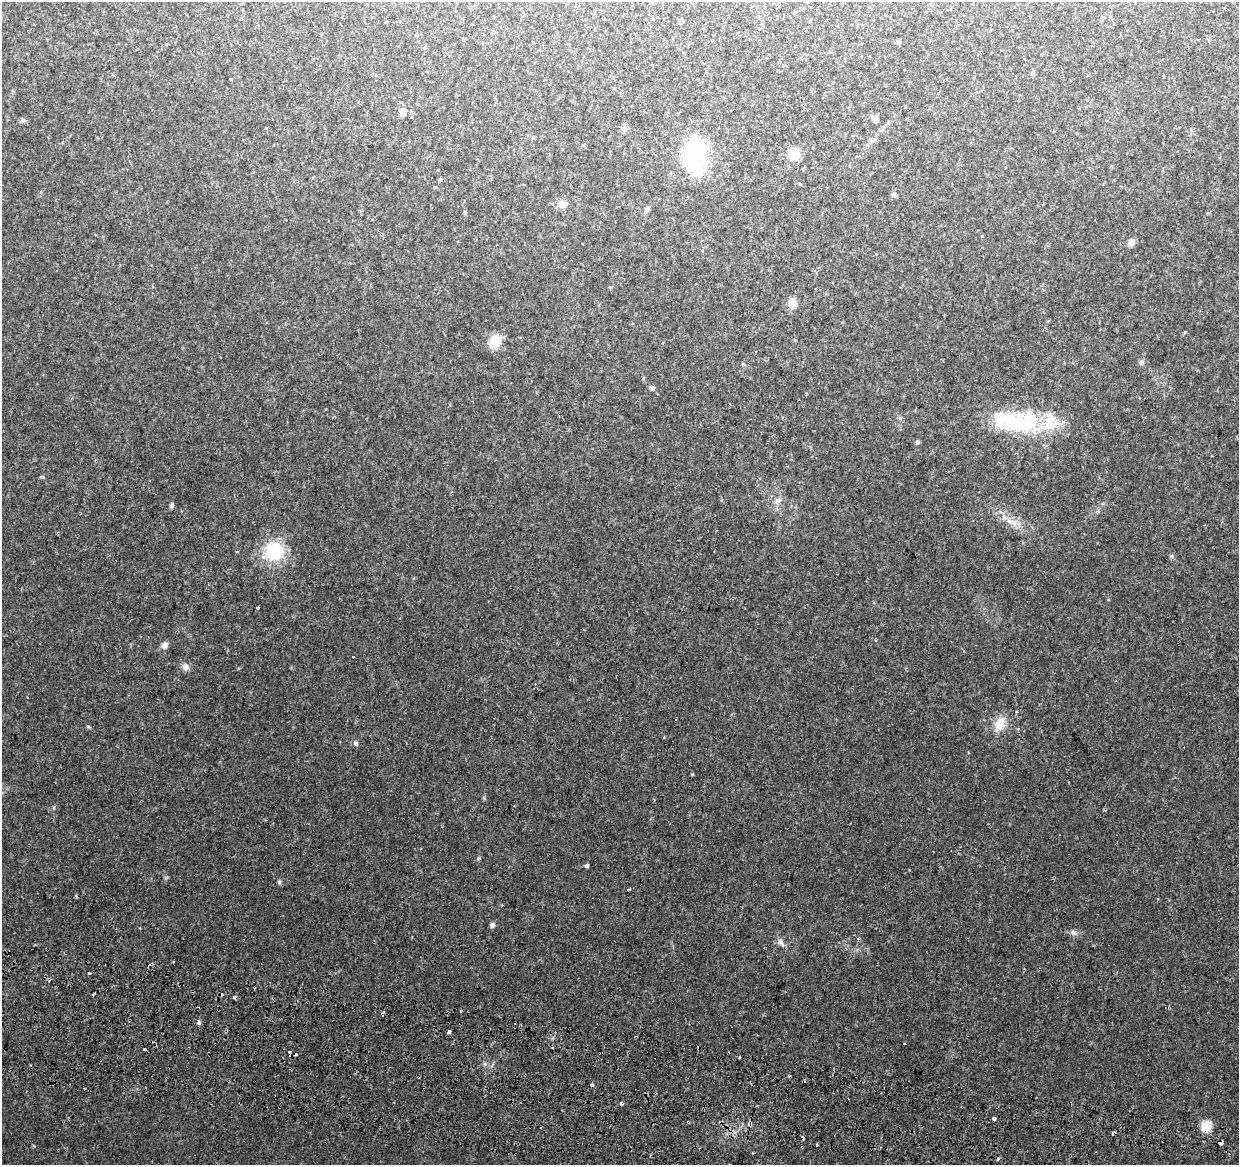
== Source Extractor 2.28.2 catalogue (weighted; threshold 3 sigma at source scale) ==
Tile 6 of 4 x 4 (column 2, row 2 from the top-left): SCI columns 1257-2493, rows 2655-3817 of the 4979 x 5250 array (HDU 1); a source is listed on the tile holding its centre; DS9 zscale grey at full resolution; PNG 1241 x 1167 px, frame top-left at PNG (2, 2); no overlay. Shown black and unused: <1% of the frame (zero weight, under 2 of 3 exposures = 3% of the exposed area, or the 3 px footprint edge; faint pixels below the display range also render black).
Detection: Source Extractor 2.28.2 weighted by HDU 2 'WHT'; one run over the whole footprint, this tile lists its part. Background 0.0364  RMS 0.0037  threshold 0.0166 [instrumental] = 3 sigma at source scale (4.5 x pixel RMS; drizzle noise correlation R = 1.50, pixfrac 1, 0.0396/0.0396 arcsec/px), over >= 5 px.
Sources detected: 74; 1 inside a brighter object's white glare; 11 cosmic-ray / hot-pixel residue — not listed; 2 inside a brighter listed object's ellipse — not listed separately; the other 60 listed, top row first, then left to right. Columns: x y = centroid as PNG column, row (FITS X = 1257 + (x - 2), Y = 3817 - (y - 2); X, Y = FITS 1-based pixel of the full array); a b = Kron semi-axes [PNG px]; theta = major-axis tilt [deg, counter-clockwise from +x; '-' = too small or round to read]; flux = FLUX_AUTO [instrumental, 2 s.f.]
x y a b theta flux
898 42 4 4 - 0.99
231 79 3 3 - 0.33
402 111 10 9 - 2
411 117 3 2 - 0.41
875 119 8 6 -42 1.6
23 120 8 6 2 0.86
624 128 10 6 50 0.99
793 154 12 11 - 6.9
695 155 28 17 -89 44
440 179 5 4 - 0.42
800 184 5 3 - 0.3
893 194 7 7 - 0.81
562 204 10 10 - 2.8
647 209 10 6 53 1.1
982 236 4 3 - 0.28
1131 242 9 7 51 1.9
793 303 11 10 - 3
495 341 11 9 66 11
1141 363 5 5 - 1.3
643 378 5 3 - 0.41
652 388 8 5 -1 0.74
1019 423 47 28 8 28
917 442 6 5 - 0.57
41 477 4 4 - 0.55
777 501 14 6 37 1.7
172 506 7 5 55 0.75
1012 522 20 8 -26 4
274 551 23 21 -45 19
1171 556 7 5 84 0.63
258 608 3 3 - 1.2
164 645 9 7 61 1.7
186 667 10 8 -22 1.7
1000 724 20 15 64 5.8
355 743 7 6 - 0.85
692 774 3 3 - 0.33
478 858 6 4 89 0.48
586 866 4 4 - 0.98
279 882 6 4 89 0.57
628 889 3 3 - 2.9
492 925 6 6 - 1.1
1074 933 10 6 -28 1.3
780 942 11 8 -51 1.9
89 973 3 3 - 0.6
234 997 3 3 - 2.8
461 1011 4 2 - 0.33
199 1022 8 5 -70 0.76
449 1032 4 3 - 1.4
904 1043 3 2 - 0.42
144 1050 3 3 - 2.4
290 1053 5 3 - 3.2
740 1057 3 2 - 0.54
592 1085 3 3 - 1.1
84 1089 2 2 - 0.45
621 1103 3 3 - 1
994 1118 3 3 - 9.9
749 1124 3 3 - 8.2
1206 1126 5 5 - 28
1114 1133 5 3 - 1.3
1220 1142 4 4 - 6.1
817 1145 3 3 - 1.7
Overlapping masked pixels (flux is a lower limit): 5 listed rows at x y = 290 1053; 749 1124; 1206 1126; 1114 1133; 1220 1142
Unlisted compact peaks at least as high as the median listed source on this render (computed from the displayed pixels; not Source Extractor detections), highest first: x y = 88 726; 54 808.